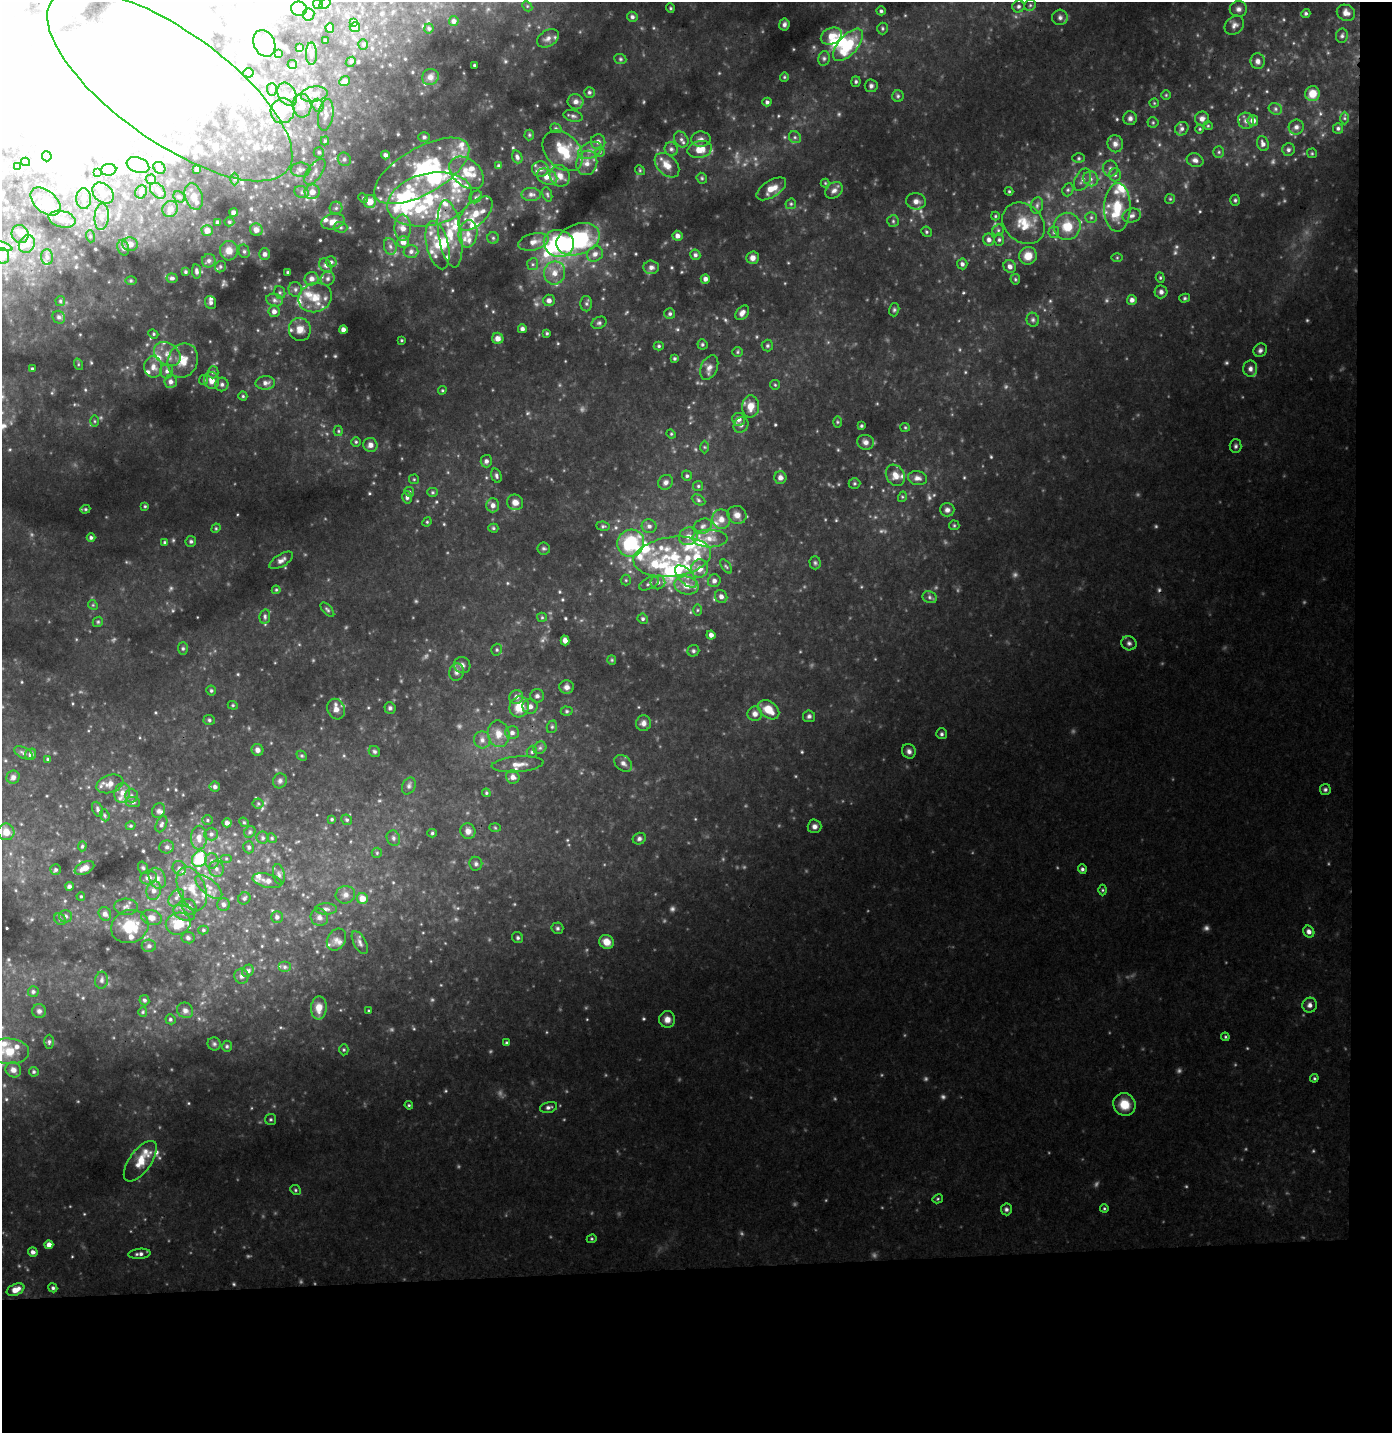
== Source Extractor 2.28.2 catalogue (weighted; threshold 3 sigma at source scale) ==
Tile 9 of 3 x 3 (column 3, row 3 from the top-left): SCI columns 2782-4171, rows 102-1532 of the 4182 x 4495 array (HDU 1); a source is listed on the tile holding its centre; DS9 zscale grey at full resolution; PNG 1394 x 1435 px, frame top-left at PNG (2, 2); each listed source drawn as its Kron ellipse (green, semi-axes under 4 px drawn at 4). Shown black and unused: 14% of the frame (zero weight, under 3 of 4 exposures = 5% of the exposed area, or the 3 px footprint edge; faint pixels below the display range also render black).
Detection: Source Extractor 2.28.2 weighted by HDU 2 'WHT'; one run over the whole footprint, this tile lists its part. Background 0.1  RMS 0.011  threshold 0.0483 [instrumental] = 3 sigma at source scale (4.5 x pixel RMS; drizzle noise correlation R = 1.50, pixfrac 1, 0.0396/0.0396 arcsec/px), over >= 5 px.
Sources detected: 773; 37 too faint to see at this stretch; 102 inside a brighter object's white glare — neither listed nor drawn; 95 inside a brighter listed object's ellipse — not listed separately; of the other 539, all 500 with FLUX_AUTO >= 1.15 (the completeness limit of this list) listed and drawn (39 fainter detections not listed), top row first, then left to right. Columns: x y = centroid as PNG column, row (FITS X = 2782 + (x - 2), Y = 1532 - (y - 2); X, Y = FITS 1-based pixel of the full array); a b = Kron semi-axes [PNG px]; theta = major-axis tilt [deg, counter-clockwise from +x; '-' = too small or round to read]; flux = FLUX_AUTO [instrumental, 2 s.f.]
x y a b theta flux
325 3 6 4 44 4.3
318 4 5 4 - 1.3
1030 5 6 5 - 1.9
527 6 6 4 -46 1.6
1018 6 6 6 - 3.2
670 8 4 4 - 1.3
299 9 8 7 - 10
1238 9 8 8 - 4.4
881 11 5 4 - 2.2
1306 13 4 4 - 2.2
1346 13 9 7 -24 7.5
309 14 6 5 - 2.2
632 17 5 5 - 3.1
1060 17 8 7 - 3.9
454 21 5 4 - 4.3
353 23 4 4 - 4.4
784 24 6 5 - 2.9
1234 25 11 8 43 5.1
355 27 5 5 - 3.5
330 28 5 4 - 2.5
429 28 5 4 - 1.8
882 28 6 5 - 1.9
831 36 11 8 25 12
1342 36 7 6 - 2.7
548 38 12 8 34 5.4
326 40 3 2 - 1.2
264 43 14 10 -65 37
363 44 5 5 - 1.7
848 45 20 9 48 38
300 48 4 4 - 4.7
278 54 3 3 - 2.3
311 54 11 5 -89 3.4
824 58 7 5 77 2.7
620 59 6 5 - 1.8
1258 61 8 7 - 4.7
351 62 5 4 - 1.6
292 64 4 4 - 2.1
474 65 3 3 - 1.2
248 73 5 4 - 1.9
430 77 8 8 - 5.2
784 77 4 4 - 1.3
345 81 5 4 - 7.8
856 82 5 4 - 1.9
170 86 145 55 -35 1300
871 86 6 6 - 3.2
272 89 6 5 - 2
589 92 5 5 - 2.5
287 94 12 8 -61 9
314 94 14 7 8 8.7
1313 94 7 7 - 15
1166 95 4 4 - 1.3
898 96 6 5 - 2.1
576 102 8 7 - 5.4
767 102 4 4 - 2.6
1154 103 4 4 - 1.2
318 105 7 5 -69 2.8
302 106 12 9 -86 11
1275 109 7 5 -23 2.6
283 111 12 11 - 18
326 115 16 7 81 6.7
573 116 9 5 -15 3.3
1130 118 7 7 - 3.5
1344 118 6 4 -89 1.7
1202 119 7 7 - 5
1246 121 8 7 - 4.4
1253 121 5 5 - 7.5
1153 122 5 5 - 1.6
1208 126 5 4 - 1.3
1296 127 7 7 - 4.2
556 128 6 4 -21 1.9
1338 128 5 5 - 2.4
1182 129 7 6 - 3.5
1200 129 4 4 - 1.2
529 135 5 5 - 1.5
424 137 5 5 - 2.3
795 137 6 5 - 2.5
681 139 8 6 -59 3.9
701 139 10 7 2 4.9
325 141 4 4 - 1.5
598 142 7 7 - 5.4
1115 144 8 8 - 6.1
1263 144 7 5 -70 4.9
671 149 7 6 - 3.1
700 149 12 8 13 14
590 150 12 7 24 7.8
1288 150 6 6 - 3
563 151 23 16 -45 38
319 152 5 5 - 2.1
600 152 5 5 - 1.7
1219 152 5 5 - 1.8
1312 153 5 5 - 1.3
385 155 4 3 - 3
47 156 5 5 - 6.9
517 157 6 5 - 3
1079 158 6 5 - 1.7
344 159 7 6 - 2.7
1195 160 8 7 - 4.3
26 162 4 4 - 4.2
587 163 12 10 73 10
138 165 11 7 -20 4.9
667 165 14 9 -45 13
18 166 4 3 - 3.4
499 166 4 4 - 3.4
159 168 6 5 - 1.9
196 169 4 3 - 2.1
540 169 8 7 - 6.2
1110 169 8 7 - 3.8
108 170 8 6 5 5.8
301 170 10 7 0 4.2
640 170 5 4 - 1.4
422 171 53 23 30 120
97 172 4 3 - 2.8
315 172 15 7 55 6.9
467 173 19 13 -41 22
1115 175 6 5 - 3
560 176 11 10 - 11
547 177 10 7 -24 11
702 178 6 5 - 1.6
151 179 5 5 - 1.3
235 179 6 4 89 1.7
1091 179 8 7 - 4.6
1082 180 12 7 62 5.9
825 183 4 4 - 1.2
771 189 17 8 33 13
834 190 9 7 39 5
1068 190 7 5 68 2.1
158 191 9 6 -46 3.6
1009 191 4 3 - 1.2
141 192 7 5 65 2.7
302 192 7 6 - 3.2
312 192 7 7 - 11
103 193 12 9 -42 7.9
531 194 10 6 0 4.3
547 194 7 4 -72 1.9
194 196 13 8 -72 6.6
179 197 6 5 - 1.8
476 197 7 5 46 2.6
363 198 5 4 - 1.4
84 199 10 7 -89 6.3
430 199 43 26 13 97
1170 199 5 5 - 1.4
1235 200 5 4 - 1.9
45 201 17 10 -41 15
916 201 10 8 -8 6.2
370 202 6 6 - 12
791 204 6 5 - 1.7
1037 205 8 6 75 3.1
1117 207 24 13 89 31
336 208 6 6 - 2.6
170 209 8 7 - 6.5
234 213 4 3 - 4.1
476 213 21 11 45 18
995 216 4 4 - 1.2
1132 216 9 6 14 4.2
102 217 13 7 86 6.9
1091 217 5 5 - 2.1
62 219 14 8 -14 9.7
893 221 6 6 - 2
217 222 4 3 - 1.8
229 222 5 4 - 1.6
333 222 12 7 14 9.3
1024 223 23 18 -41 25
1067 226 13 13 - 23
341 227 7 5 -2 2.2
403 228 13 8 -88 10
207 230 5 5 - 9
256 230 6 6 - 7.6
998 230 6 5 - 2
926 232 5 5 - 1.7
1054 232 5 5 - 2
20 234 9 8 - 4.7
450 234 34 11 -82 29
468 234 13 9 82 9.8
90 236 6 4 -73 1.4
677 236 5 5 - 5.3
493 238 5 5 - 1.8
578 239 22 15 21 120
989 240 6 6 - 4.6
999 240 6 5 - 2
403 242 6 5 - 7.3
533 242 16 8 14 9.3
559 243 15 13 -13 120
27 244 9 7 61 5.9
130 244 8 7 - 7.6
437 245 25 11 -76 20
2 246 11 4 -19 2.5
390 246 8 6 -74 3.6
123 248 8 5 -71 2.9
229 251 10 9 - 10
244 251 7 5 -76 2.4
411 252 7 6 - 4
265 254 6 5 - 4
595 254 8 7 - 6.3
695 255 5 5 - 2.9
2 256 8 6 -86 4
1028 256 9 8 - 12
47 257 8 6 -88 3.4
753 258 6 6 - 5.4
1117 258 6 4 1 1.2
209 261 7 6 - 3.3
331 262 5 5 - 2
533 264 6 5 - 2.2
962 264 5 5 - 3.4
325 265 7 5 -57 2.8
1010 266 6 6 - 5
220 267 6 5 - 2
651 267 7 7 - 5.4
196 271 7 4 -81 2.8
185 272 3 3 - 1.7
288 272 3 3 - 1.6
555 273 11 10 - 12
172 278 5 5 - 2.8
1160 278 5 4 - 1.5
312 279 7 6 - 5.9
328 279 7 6 - 3.5
705 279 4 4 - 4.5
1015 279 5 4 - 1.4
131 281 6 4 0 1.2
295 289 7 6 - 3
280 292 6 5 - 2.1
1161 292 6 6 - 3.5
315 298 17 14 22 19
1185 298 5 4 - 1.5
274 300 8 6 -16 3.6
549 300 6 6 - 5.2
1132 300 5 5 - 4.6
60 301 5 5 - 1.4
211 303 6 5 - 3.1
586 304 8 6 -89 2.6
894 310 7 5 75 1.9
274 311 6 5 - 5.3
742 313 8 6 48 5.1
670 314 5 5 - 2.5
59 317 7 6 - 3.2
1033 320 7 6 - 2.5
599 323 8 5 27 2.5
300 329 11 11 - 9.6
522 329 4 4 - 3.8
343 330 4 4 - 5.2
547 333 4 3 - 1.5
153 334 5 4 - 1.6
498 338 6 5 - 6.2
402 340 3 3 - 1.2
702 344 5 4 - 2
659 346 5 4 - 1.7
767 346 6 6 - 2
1260 350 7 6 - 3
737 352 5 5 - 1.7
167 354 14 10 -35 11
674 359 4 4 - 1.8
183 361 17 15 69 19
78 364 6 4 -73 1.4
153 367 10 9 - 7.3
709 367 13 8 66 6.5
32 369 3 3 - 1.5
1250 369 8 7 - 4.1
167 371 7 6 - 3.6
213 372 6 5 - 2.4
204 380 5 4 - 1.3
211 380 8 7 - 8.6
171 381 6 6 - 4.8
265 383 10 7 2 5.2
222 384 7 6 - 3
775 385 5 4 - 1.4
442 390 4 4 - 1.3
243 396 4 4 - 1.4
751 406 11 8 85 12
739 419 6 6 - 5.5
95 421 6 4 -89 1.4
837 422 6 4 -90 1.4
741 425 8 7 - 3.8
861 426 4 3 - 1.7
905 427 5 4 - 1.2
338 431 5 4 - 1.4
671 434 5 4 - 1.2
356 442 5 5 - 1.6
866 442 8 7 - 4.7
370 445 7 7 - 6
1236 446 7 6 - 2.3
704 447 6 4 -89 1.4
486 461 6 5 - 3.6
895 475 11 9 -58 10
496 476 7 5 -74 2.3
687 476 5 5 - 2.1
780 478 6 6 - 4.9
918 478 9 7 -8 5.3
414 479 5 4 - 1.2
666 482 8 7 - 3.8
854 483 6 5 - 1.6
698 486 5 5 - 1.6
409 492 5 4 - 1.4
432 492 5 4 - 1.5
407 497 6 4 -75 2.6
902 497 5 3 - 1.2
698 500 7 5 -28 2.2
515 502 8 7 - 7.5
493 505 7 6 - 5.5
145 506 4 3 - 1.3
85 509 5 4 - 1.4
947 510 7 7 - 4.2
737 515 9 9 - 7.3
721 519 9 9 - 8.2
427 522 5 4 - 1.3
954 525 5 5 - 1.5
603 526 7 4 -7 1.9
649 526 7 7 - 4.2
703 526 10 7 28 4.3
216 528 5 4 - 1.2
493 528 5 4 - 1.6
688 536 10 8 29 8.4
91 537 4 4 - 2.5
710 538 17 9 -2 12
191 541 5 5 - 2
165 543 4 4 - 2.4
631 543 14 13 - 76
544 548 6 6 - 2.1
672 557 39 20 7 66
281 560 13 6 31 4.8
815 563 6 5 - 2.1
726 566 8 4 -54 2
699 569 9 8 - 11
686 576 14 7 -47 8.1
626 580 5 5 - 1.4
714 581 6 6 - 4.6
658 582 7 7 - 4.3
649 583 11 5 26 3.8
686 586 12 9 -14 13
276 590 4 4 - 1.3
721 596 7 6 - 4.7
930 597 7 6 - 2.8
93 605 5 4 - 1.3
327 610 9 4 -49 2.1
697 610 6 4 89 1.4
265 616 7 5 79 2.4
542 617 5 5 - 1.6
643 619 5 5 - 2.2
98 622 5 4 - 1.5
711 635 4 4 - 5.1
565 640 5 4 - 4.8
1129 643 8 7 - 3.1
183 648 6 5 - 2
497 650 6 5 - 2
693 651 6 5 - 2.2
612 660 5 4 - 1.2
462 665 8 8 - 4.5
456 672 9 7 76 4.1
567 687 7 7 - 4.8
211 691 5 5 - 1.9
537 696 7 6 - 3.4
516 697 7 7 - 5.5
233 705 5 4 - 1.4
530 706 7 7 - 5.6
519 707 11 9 65 20
390 708 6 5 - 2.6
336 709 10 8 -66 7.9
769 710 12 8 -37 17
567 711 6 4 -1 1.7
755 714 7 7 - 5.7
809 716 6 6 - 2.5
209 720 6 5 - 1.9
643 723 8 7 - 5.1
552 727 6 5 - 1.9
512 733 7 6 - 4.9
499 734 13 10 -79 13
942 734 5 5 - 2.1
482 740 8 8 - 5.3
540 748 7 5 42 2.7
257 750 6 6 - 4.8
374 751 6 5 - 2
909 751 7 6 - 3.8
532 752 6 5 - 2.1
23 753 10 5 -26 3.6
31 754 5 5 - 4.3
302 756 6 4 -44 1.5
48 759 4 3 - 1.6
623 763 10 7 -38 4.7
518 764 26 7 5 11
13 777 7 6 - 4
513 777 7 6 - 5.7
280 781 7 7 - 2.9
110 784 14 9 18 9.6
409 786 9 6 64 3.3
215 787 5 5 - 3.5
1325 790 5 5 - 2.3
122 793 10 8 75 8.1
486 793 4 4 - 1.3
131 796 7 6 - 2.9
133 802 7 5 -1 2.8
258 803 5 5 - 1.6
97 809 8 5 -68 2.4
159 811 8 6 59 3
105 815 6 4 -70 1.6
332 819 4 3 - 1.5
207 820 5 5 - 1.7
347 820 5 5 - 2
244 822 5 4 - 1.3
227 823 4 4 - 4.5
161 824 8 5 64 2.7
131 826 5 4 - 1.5
815 826 7 7 - 4.6
495 828 6 4 -2 1.2
468 831 8 7 - 6.5
6 832 8 8 - 10
250 832 6 5 - 2.1
432 833 5 4 - 1.8
211 834 7 6 - 3.1
199 838 12 8 88 8.7
263 838 6 6 - 2.3
272 838 5 4 - 1.4
393 838 8 6 -67 3.3
639 839 6 5 - 2.9
82 846 5 4 - 1.8
167 847 7 6 - 3
249 847 6 5 - 2.8
377 853 5 5 - 1.5
226 858 6 4 0 1.6
199 859 8 7 - 47
212 861 8 7 - 4.5
476 864 7 6 - 2.7
84 868 10 6 26 9.3
143 868 6 5 - 1.7
179 868 7 6 - 3.8
216 869 8 7 - 4.6
1082 869 5 4 - 2.4
56 870 5 5 - 2.3
279 874 10 6 -78 3.8
148 878 8 7 - 5.9
157 878 11 8 -65 6.7
267 881 15 7 -13 7
69 886 4 4 - 3
209 887 16 7 -39 10
192 888 23 13 -68 23
154 890 9 7 79 6.1
1102 890 5 3 - 1.2
345 895 10 8 16 5.5
81 896 4 3 - 1.3
176 898 10 6 52 4.5
244 898 6 5 - 2.4
362 899 5 5 - 12
224 905 6 6 - 3.9
126 907 12 8 -3 5
189 907 8 7 - 5.9
326 909 11 5 -1 3.8
184 913 11 7 -25 6.1
105 914 7 6 - 5
65 916 6 6 - 3.3
277 917 6 6 - 3.6
319 917 9 8 - 5.2
152 918 10 7 -15 7.6
60 919 6 5 - 2
178 924 12 11 - 25
130 927 19 16 22 37
557 928 6 6 - 2.3
203 930 5 4 - 1.7
1309 932 6 5 - 4.8
188 938 6 5 - 2.8
518 938 6 5 - 2.1
336 940 11 9 58 5.9
606 942 7 6 - 12
360 943 13 6 -61 4.1
149 946 7 6 - 3.1
285 967 6 5 - 2.3
248 971 6 5 - 3
241 976 7 7 - 3
102 980 8 6 81 3.4
33 992 5 5 - 2.5
144 1000 5 5 - 2.2
1310 1005 7 7 - 4.5
319 1008 11 8 87 13
185 1010 8 7 - 3.9
39 1011 7 7 - 3.6
369 1011 3 3 - 1.4
143 1012 5 4 - 1.3
170 1019 5 4 - 2.1
667 1019 8 8 - 7.7
1225 1037 4 4 - 1.1
49 1042 7 5 89 2.4
507 1043 4 4 - 2
214 1044 6 6 - 2.3
227 1046 5 4 - 1.6
344 1050 5 4 - 1.6
9 1051 20 13 -4 24
13 1070 8 7 - 5.6
34 1072 5 4 - 1.9
1314 1078 4 4 - 1.4
1124 1104 12 10 -54 18
409 1105 4 3 - 1.3
548 1107 9 5 15 3.3
271 1119 5 5 - 1.8
140 1161 24 11 54 20
295 1190 5 4 - 1.7
938 1199 5 4 - 1.3
1104 1208 4 4 - 1.2
1006 1209 6 5 - 2.6
592 1239 5 4 - 1.3
49 1245 4 4 - 7.1
33 1252 5 4 - 4.1
139 1254 11 5 5 3.9
53 1288 5 4 - 2.2
16 1290 9 5 23 11
Overlapping masked pixels (flux is a lower limit): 2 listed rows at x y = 170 86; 430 199
Isophote crosses this tile's border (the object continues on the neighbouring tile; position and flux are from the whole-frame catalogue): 5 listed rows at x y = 325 3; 170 86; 2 246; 2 256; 9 1051